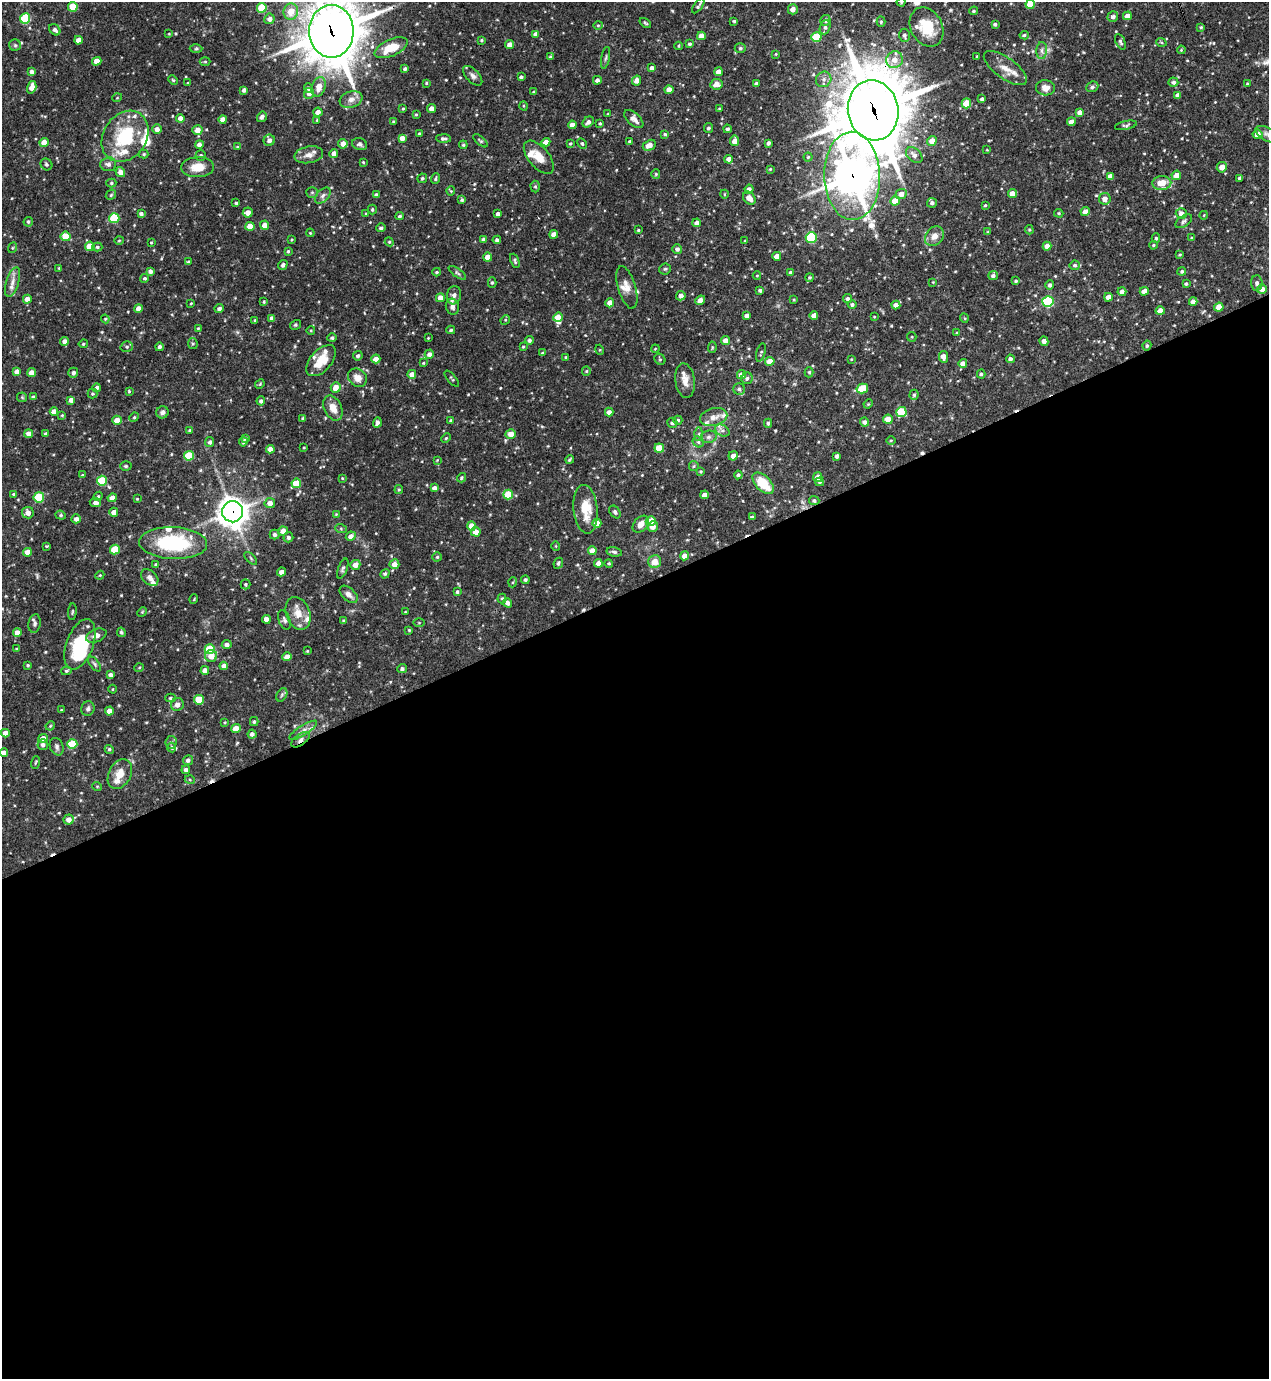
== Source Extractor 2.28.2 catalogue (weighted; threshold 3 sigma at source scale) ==
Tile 15 of 4 x 4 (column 3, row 4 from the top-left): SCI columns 2685-3951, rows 2-1378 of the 5497 x 5509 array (HDU 1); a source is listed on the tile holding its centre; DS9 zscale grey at full resolution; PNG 1271 x 1381 px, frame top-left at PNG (2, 2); each listed source drawn as its Kron ellipse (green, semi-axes under 4 px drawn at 4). Shown black and unused: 57% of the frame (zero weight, under 3 of 4 exposures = <1% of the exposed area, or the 3 px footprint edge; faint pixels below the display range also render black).
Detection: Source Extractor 2.28.2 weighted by HDU 2 'WHT'; one run over the whole footprint, this tile lists its part. Background 0.0694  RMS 0.0035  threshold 0.0159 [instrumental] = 3 sigma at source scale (4.5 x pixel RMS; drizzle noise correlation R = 1.50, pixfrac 1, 0.05/0.05 arcsec/px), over >= 5 px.
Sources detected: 549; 4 cosmic-ray / hot-pixel residue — neither listed nor drawn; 26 inside a brighter listed object's ellipse — not listed separately; of the other 519, all 500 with FLUX_AUTO >= 0.251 (the completeness limit of this list) listed and drawn (19 fainter detections not listed), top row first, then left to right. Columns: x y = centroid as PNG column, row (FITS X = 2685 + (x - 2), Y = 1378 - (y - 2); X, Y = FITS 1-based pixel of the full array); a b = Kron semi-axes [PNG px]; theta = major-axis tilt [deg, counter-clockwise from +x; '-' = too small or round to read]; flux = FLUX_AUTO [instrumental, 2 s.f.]
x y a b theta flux
901 2 4 4 - 0.41
1030 4 4 4 - 8
698 6 9 3 54 0.72
73 7 5 5 - 9.4
262 8 5 5 - 11
793 9 5 5 - 2.4
291 11 8 7 - 4.7
974 11 4 3 - 0.46
1127 16 4 4 - 2.3
1113 17 5 5 - 1.3
25 18 5 5 - 19
269 19 5 5 - 1.6
825 20 5 5 - 1.2
734 21 4 3 - 0.39
881 22 5 4 - 0.45
645 23 6 3 -36 0.47
995 24 4 3 - 0.75
598 25 5 4 - 0.41
825 27 7 5 71 1
927 27 21 15 -62 11
1201 27 4 4 - 0.42
55 30 6 5 - 1.1
331 31 26 22 90 1400
169 34 4 3 - 0.26
535 34 4 4 - 1.4
904 35 6 5 - 1
1024 35 4 4 - 0.49
701 36 4 4 - 2.5
816 37 5 5 - 13
78 40 4 4 - 2.5
482 40 3 3 - 0.42
1120 42 8 4 -66 0.74
1161 42 5 3 - 0.35
690 44 4 4 - 0.71
15 45 6 5 - 0.59
510 45 4 4 - 2.4
678 46 4 3 - 0.34
391 48 18 8 24 7.6
740 48 5 5 - 0.54
196 49 6 4 2 0.52
1042 50 8 5 85 1.3
1181 50 4 3 - 0.31
776 54 4 2 - 0.25
977 56 3 2 - 0.35
550 57 4 4 - 0.45
606 58 11 3 79 0.61
894 60 8 8 - 3
97 61 5 4 - 2.9
205 61 5 3 - 0.37
652 68 4 4 - 1.4
1005 68 25 10 -36 4.6
405 69 4 3 - 0.78
32 72 4 4 - 1.4
718 72 4 4 - 2.3
473 76 12 6 -47 1.3
521 77 3 3 - 0.84
824 79 8 7 - 1.5
173 80 5 4 - 0.39
597 80 4 4 - 1
637 80 5 4 - 2
1173 82 5 4 - 0.96
188 83 4 3 - 0.29
426 83 4 3 - 0.36
716 84 6 5 - 2.9
757 84 4 4 - 1.7
1248 84 4 4 - 0.4
32 87 6 4 74 2.9
319 87 10 6 74 3.7
1092 87 6 5 - 0.76
308 88 5 4 - 0.89
1045 88 9 7 -5 2.9
244 90 4 3 - 0.97
669 90 4 4 - 2.9
533 92 3 3 - 0.34
309 93 5 5 - 1.6
1178 95 4 4 - 1.7
117 98 5 3 - 0.3
351 99 12 8 19 2.2
982 99 4 3 - 0.92
966 103 5 4 - 9.7
524 106 5 3 - 0.32
719 108 3 3 - 0.28
403 109 3 3 - 0.38
432 109 4 4 - 2.4
873 110 30 25 -80 1600
318 112 5 4 - 2
1080 112 4 4 - 2.3
416 114 4 3 - 0.4
608 114 4 3 - 0.35
262 117 5 4 - 0.93
180 118 4 4 - 1.5
223 119 4 4 - 2.6
634 119 11 6 -42 1.8
317 120 4 4 - 0.32
393 121 3 3 - 0.35
588 122 6 5 - 1.3
1071 122 4 4 - 3.2
600 123 4 3 - 0.43
572 125 4 4 - 2.6
1126 125 11 3 12 0.68
708 128 5 4 - 0.73
157 129 5 5 - 1.6
727 129 4 4 - 0.74
197 130 5 5 - 2.7
419 134 4 3 - 0.62
665 134 4 4 - 0.56
1258 134 5 4 - 3.3
1268 135 14 6 -27 1.7
125 136 27 21 56 20
402 138 4 4 - 2.4
444 139 7 4 -2 0.93
269 140 6 5 - 1.2
480 141 9 4 -40 0.54
735 141 5 4 - 2.7
932 141 5 4 - 2.7
44 142 4 4 - 3.7
546 142 4 4 - 2.4
630 142 3 3 - 0.67
570 143 4 3 - 0.37
768 143 4 3 - 0.85
199 144 4 4 - 1.4
343 144 5 4 - 2.5
360 144 8 6 -19 0.99
582 144 5 4 - 0.52
463 145 4 3 - 0.48
649 145 7 5 27 2.5
237 147 4 4 - 0.35
987 150 3 3 - 0.26
334 153 4 4 - 2.2
144 154 5 4 - 0.45
201 155 5 5 - 0.75
309 155 14 8 10 2.5
914 155 9 6 -42 1.7
539 157 20 10 -50 4.8
808 157 4 4 - 0.44
729 159 4 4 - 2.3
363 162 3 3 - 0.31
46 164 6 5 - 0.57
108 164 8 7 - 1.4
198 167 16 10 4 5.2
1222 167 5 5 - 2.9
770 169 4 3 - 0.37
120 172 5 4 - 2.2
656 174 5 4 - 0.44
1176 175 5 4 - 2.7
852 176 44 28 -89 760
1110 176 4 4 - 2.4
422 178 5 4 - 0.49
1240 178 4 3 - 0.81
435 179 5 4 - 0.56
111 183 5 4 - 0.53
1162 183 9 7 4 6.3
535 187 6 4 -87 0.54
749 189 4 4 - 1.3
451 191 5 4 - 0.36
312 192 5 5 - 0.56
724 194 4 3 - 0.27
901 194 5 5 - 2.3
1012 194 4 4 - 2.9
111 195 6 4 47 0.51
376 195 4 4 - 1.3
323 196 10 5 46 1.1
749 198 7 5 -46 2.1
1105 199 6 5 - 2.5
462 200 4 3 - 0.46
895 201 5 4 - 5.4
236 203 3 3 - 0.5
932 203 5 4 - 0.96
985 205 4 3 - 0.42
372 210 5 4 - 0.49
1085 212 4 4 - 1.9
248 213 5 5 - 2.1
1059 213 5 4 - 0.42
1181 213 5 5 - 1.9
141 214 4 3 - 0.87
366 214 3 3 - 0.37
498 214 4 3 - 1
1204 215 4 3 - 0.25
400 216 4 3 - 0.57
114 218 5 5 - 16
1184 221 9 5 35 0.85
28 222 5 4 - 0.68
697 223 4 4 - 1.6
264 225 4 4 - 2.4
250 226 4 4 - 4.2
381 228 4 3 - 0.69
638 230 3 3 - 0.37
1029 230 5 4 - 0.43
988 232 4 4 - 0.35
310 233 4 3 - 0.29
554 234 4 4 - 2.4
66 236 5 5 - 7.8
934 236 11 8 49 2.8
811 237 5 5 - 26
1156 238 5 4 - 0.52
1192 238 4 3 - 0.49
119 240 4 3 - 0.33
292 240 3 2 - 0.34
484 240 4 4 - 1.4
497 240 4 4 - 0.79
745 241 4 3 - 0.29
151 242 4 3 - 0.34
389 242 4 4 - 0.44
1153 245 4 3 - 0.35
90 246 5 4 - 5.8
1047 246 4 4 - 2.8
97 247 5 4 - 0.57
12 248 5 3 - 0.32
677 249 5 5 - 1.2
288 251 4 3 - 0.45
1180 255 3 2 - 0.33
777 256 4 4 - 2.6
487 257 4 4 - 2.6
515 261 7 4 -68 0.6
188 262 4 3 - 0.47
283 265 5 4 - 1.1
1075 265 5 4 - 0.74
59 268 4 3 - 0.29
665 269 5 5 - 0.54
150 271 4 4 - 1.2
1182 271 4 4 - 0.55
437 272 4 3 - 0.49
790 272 3 3 - 0.43
457 273 10 4 -36 0.71
757 275 4 3 - 0.26
993 276 5 4 - 0.85
810 277 4 4 - 0.42
145 278 4 4 - 0.57
1016 281 4 3 - 0.49
12 282 15 6 73 2.4
492 282 5 4 - 0.53
933 282 3 3 - 0.29
1257 283 7 5 -87 1
1186 284 4 4 - 0.59
1050 285 5 4 - 0.95
627 287 22 9 -73 3.1
1262 289 5 4 - 2.4
760 290 3 3 - 0.52
1144 291 5 4 - 2.2
1122 292 4 4 - 1.7
454 295 9 7 79 1.2
681 296 4 4 - 1.8
1108 297 4 4 - 2.6
440 298 4 4 - 2.7
27 299 4 4 - 2.4
847 299 4 4 - 0.89
700 300 5 4 - 1.9
794 300 4 3 - 0.3
264 302 4 3 - 0.37
1048 302 5 5 - 30
1193 302 4 4 - 1.8
191 303 3 2 - 0.28
610 303 4 4 - 3.1
852 304 4 4 - 0.68
896 305 4 4 - 1.7
452 307 8 6 -74 1.3
1219 307 4 4 - 5.1
138 308 4 4 - 2.3
219 308 4 4 - 0.92
1160 311 4 4 - 3
747 316 4 4 - 1.7
814 316 4 4 - 2.3
558 317 5 4 - 3.4
874 317 3 2 - 0.26
272 318 4 4 - 1.6
964 318 5 3 - 0.34
105 319 4 4 - 0.39
255 320 3 3 - 0.42
505 320 5 4 - 0.37
295 325 6 4 32 0.56
198 328 4 3 - 0.31
311 330 4 3 - 0.31
451 330 4 4 - 0.48
957 333 4 4 - 0.42
912 337 5 4 - 0.39
332 338 5 4 - 0.7
428 338 3 2 - 0.27
529 340 4 4 - 0.86
65 341 4 4 - 1.9
725 341 4 4 - 2.6
1044 341 5 4 - 1.8
83 344 4 4 - 0.45
193 344 5 5 - 0.48
1147 346 5 4 - 0.67
127 347 6 5 - 0.68
159 347 4 4 - 0.9
523 347 3 3 - 0.36
712 347 6 4 84 0.45
655 349 4 3 - 0.27
600 350 5 3 - 0.31
761 352 9 4 75 0.64
542 353 4 3 - 0.36
429 354 4 4 - 1.4
358 356 5 4 - 0.8
566 357 3 3 - 0.46
943 357 6 4 -81 2.9
376 359 4 4 - 2.5
660 359 6 5 - 0.49
851 359 4 3 - 0.28
1010 359 4 4 - 0.97
321 361 19 10 48 6.2
770 361 5 4 - 3.9
423 363 3 3 - 0.3
963 363 4 4 - 1.8
586 371 5 4 - 0.42
17 372 4 4 - 2.9
809 372 5 4 - 0.52
32 373 4 4 - 2.7
73 373 5 5 - 1.2
412 374 4 4 - 2.7
981 374 4 4 - 0.59
742 375 4 4 - 3.2
357 378 10 8 -39 2.8
747 378 6 5 - 0.91
452 379 10 3 -50 0.46
685 381 17 9 -83 3
260 384 5 4 - 0.35
97 388 4 4 - 1
336 388 5 5 - 3.3
862 388 6 5 - 8.8
739 389 6 5 - 0.94
129 391 3 3 - 0.38
92 394 5 5 - 0.52
914 395 5 4 - 0.56
22 397 5 4 - 0.42
33 397 4 4 - 0.81
71 400 4 4 - 1.5
261 401 4 4 - 0.9
868 404 5 4 - 0.34
333 408 13 8 -65 3.4
54 411 4 4 - 2.5
162 412 6 6 - 1.1
609 412 4 4 - 1.4
901 412 5 5 - 13
62 415 4 3 - 0.33
134 417 5 4 - 0.47
714 417 14 8 14 2.7
303 418 3 3 - 0.54
888 419 5 4 - 3.5
117 420 4 4 - 3.6
678 420 4 4 - 0.63
451 421 4 4 - 0.68
377 422 5 3 - 1.1
865 422 4 4 - 1.3
672 423 5 5 - 0.9
768 423 4 4 - 0.54
190 430 4 4 - 0.51
722 430 8 5 -29 1.1
29 434 4 4 - 2.6
45 434 4 4 - 0.67
511 434 5 5 - 2.8
699 434 6 4 89 0.68
708 437 8 6 15 1
245 438 3 3 - 0.63
446 438 5 3 - 0.38
891 440 4 3 - 0.34
210 442 5 4 - 0.86
243 442 4 4 - 0.62
698 442 6 5 - 0.71
304 447 3 2 - 0.3
659 448 5 4 - 9.1
270 449 4 4 - 2.5
189 456 5 5 - 14
733 456 5 4 - 1.6
837 456 4 4 - 1.1
437 460 3 3 - 0.27
570 460 4 3 - 0.44
126 466 6 4 -1 0.52
694 466 5 5 - 0.48
701 471 4 3 - 0.42
82 475 4 3 - 0.34
738 475 4 4 - 0.83
818 477 5 4 - 2.5
342 478 4 3 - 0.29
461 478 5 4 - 0.47
102 481 5 5 - 13
819 482 4 4 - 0.54
296 483 5 5 - 6
763 483 13 7 -46 9.3
434 488 4 4 - 1.6
399 490 4 3 - 0.4
13 494 4 3 - 0.41
508 495 5 5 - 11
705 495 4 4 - 2.5
98 496 4 4 - 0.42
39 497 5 5 - 15
112 498 4 4 - 2.6
137 499 3 3 - 0.3
814 501 5 4 - 0.71
95 503 6 4 -7 1.2
270 503 5 5 - 2.4
586 509 24 12 -84 7.8
114 512 4 4 - 2.7
233 512 10 10 - 390
615 512 7 5 -55 0.83
28 513 6 5 - 2
336 514 4 4 - 0.26
61 515 5 4 - 0.47
752 517 3 3 - 0.57
76 519 4 4 - 1.4
651 521 5 4 - 7.1
597 523 4 4 - 3.2
641 524 9 6 48 2.5
472 526 4 4 - 4.1
653 527 5 5 - 2.3
341 529 6 4 -20 0.41
283 531 4 4 - 3.2
476 532 5 4 - 2.8
275 535 5 5 - 1.2
351 536 5 4 - 1.7
288 537 5 5 - 0.79
173 543 34 16 -2 30
47 546 4 3 - 0.34
556 546 5 3 - 0.26
115 550 5 5 - 8.9
592 551 4 4 - 3.3
27 552 4 4 - 2.9
614 552 8 4 -11 0.91
685 556 4 4 - 2.6
437 557 4 4 - 0.5
251 558 8 3 -46 0.48
655 561 6 6 - 3.7
558 563 6 4 64 0.72
598 563 4 4 - 1.9
609 563 4 4 - 0.45
156 564 4 4 - 0.62
394 564 5 5 - 2.7
355 565 5 4 - 2.5
343 568 10 4 69 0.8
282 572 4 4 - 2.5
385 574 5 4 - 0.58
100 575 4 3 - 0.34
150 578 10 7 -40 1.5
525 580 4 4 - 0.66
513 582 5 3 - 0.32
246 584 5 5 - 0.52
457 592 4 3 - 0.65
349 594 11 6 -42 1.8
502 598 5 4 - 0.44
194 599 5 3 - 0.28
507 603 5 4 - 1.3
72 612 8 3 85 0.42
142 612 5 4 - 0.34
406 612 3 2 - 0.33
298 613 17 11 -69 4.6
266 619 4 4 - 2.8
284 620 10 6 -70 1
344 621 4 4 - 0.53
419 623 5 4 - 0.35
35 624 9 6 79 0.97
409 630 3 3 - 0.36
17 632 4 4 - 2.3
121 632 5 4 - 0.55
96 636 10 6 21 1.8
80 644 26 13 70 19
227 645 5 4 - 1.3
17 649 4 3 - 0.47
210 649 5 5 - 13
307 651 3 3 - 0.31
211 656 6 6 - 3.8
287 657 5 4 - 3.2
95 664 8 4 -52 0.65
28 665 4 3 - 0.45
224 666 4 4 - 1.7
139 668 5 3 - 0.33
402 669 5 4 - 0.72
205 670 4 4 - 1.8
66 671 5 4 - 0.5
110 675 4 4 - 1.2
112 689 4 3 - 0.28
282 695 7 5 59 0.59
170 698 5 4 - 0.6
199 700 5 5 - 8.8
177 705 6 6 - 1.5
88 709 7 6 - 0.91
61 710 3 3 - 0.29
109 711 4 4 - 2.7
225 722 3 2 - 0.29
254 722 4 3 - 0.55
50 726 5 4 - 0.36
236 728 4 4 - 3.8
303 730 16 5 32 1.6
5 733 4 4 - 2.3
252 734 4 4 - 1.1
43 738 5 4 - 3
300 740 10 5 36 1.5
171 742 6 5 - 0.66
72 744 5 5 - 14
43 745 5 5 - 1
57 747 9 6 -67 1
172 747 5 4 - 0.69
109 749 5 4 - 0.66
4 753 4 4 - 2.2
188 760 5 5 - 1.1
35 763 6 3 71 0.39
186 770 4 4 - 1.1
120 774 16 11 62 4.2
190 780 5 3 - 0.35
97 786 5 3 - 0.28
69 819 5 5 - 2.1
Overlapping masked pixels (flux is a lower limit): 6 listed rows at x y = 331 31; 873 110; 852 176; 1219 307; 233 512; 300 740
Isophote crosses this tile's border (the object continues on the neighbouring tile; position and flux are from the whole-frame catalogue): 5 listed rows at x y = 901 2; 1030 4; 331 31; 1268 135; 4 753